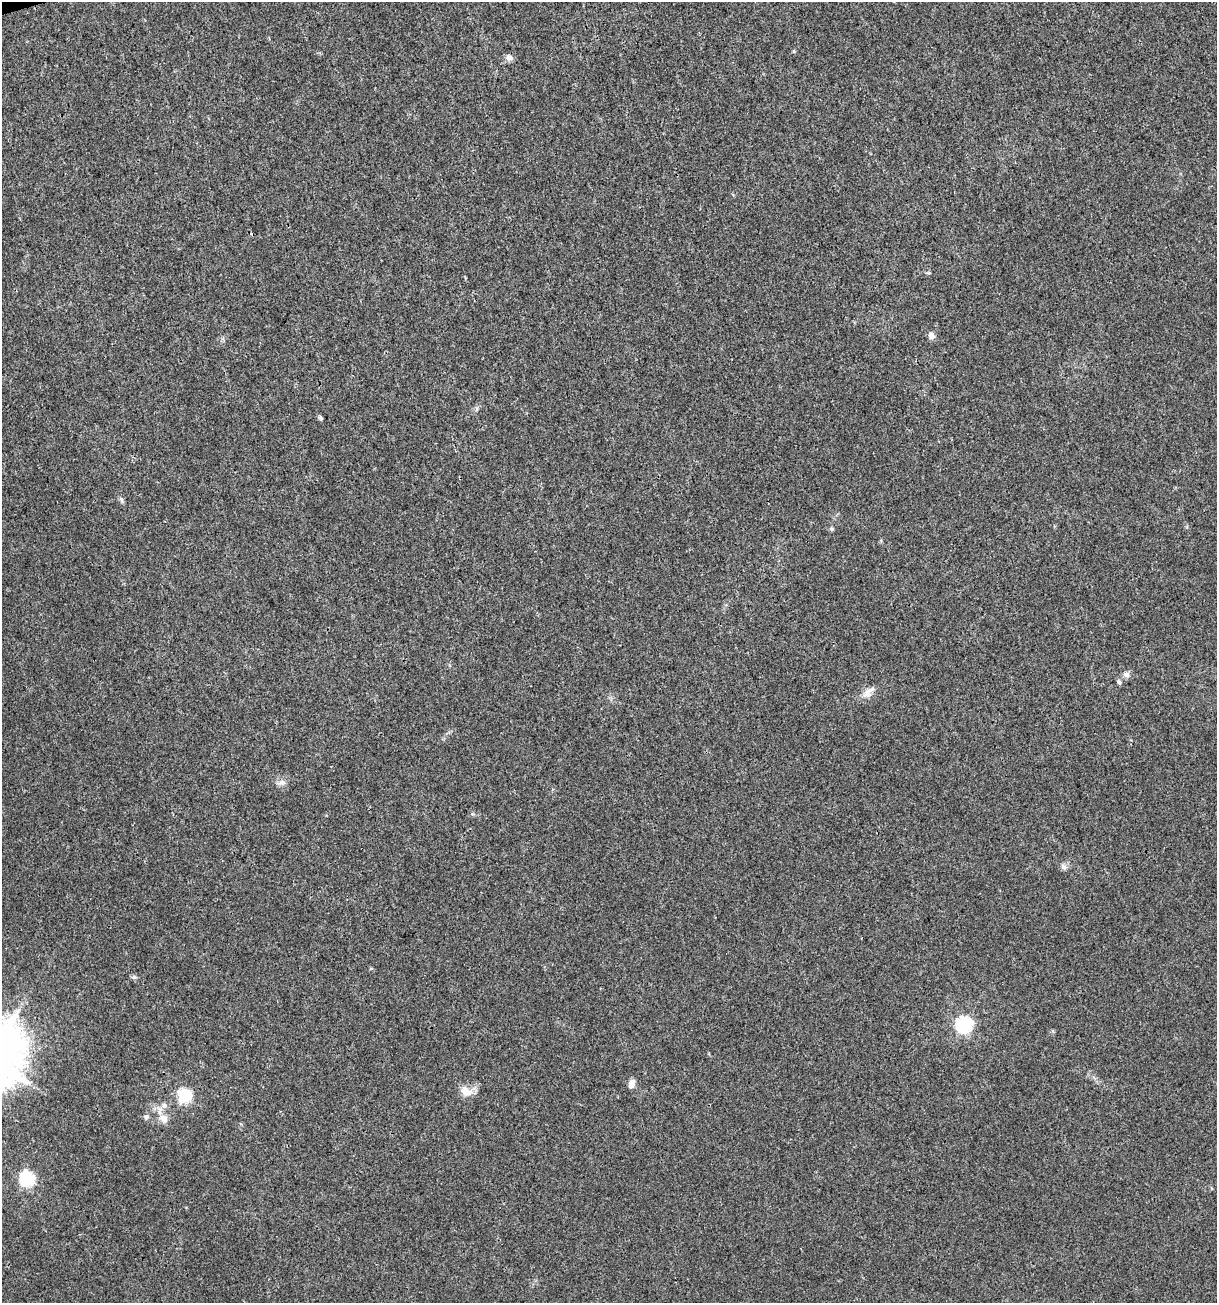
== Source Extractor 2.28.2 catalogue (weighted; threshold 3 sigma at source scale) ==
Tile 11 of 4 x 4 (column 3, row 3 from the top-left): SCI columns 2532-3746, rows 1302-2602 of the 5012 x 5207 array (HDU 1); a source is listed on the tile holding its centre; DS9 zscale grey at full resolution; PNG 1219 x 1305 px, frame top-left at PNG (2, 2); no overlay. Shown black and unused: <1% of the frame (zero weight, under 3 of 4 exposures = <1% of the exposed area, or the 3 px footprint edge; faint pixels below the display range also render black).
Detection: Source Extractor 2.28.2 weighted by HDU 2 'WHT'; one run over the whole footprint, this tile lists its part. Background 0.00294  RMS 0.0027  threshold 0.0121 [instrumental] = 3 sigma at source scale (4.5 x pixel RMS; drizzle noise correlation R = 1.50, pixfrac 1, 0.0396/0.0396 arcsec/px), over >= 5 px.
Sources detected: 19; all 19 listed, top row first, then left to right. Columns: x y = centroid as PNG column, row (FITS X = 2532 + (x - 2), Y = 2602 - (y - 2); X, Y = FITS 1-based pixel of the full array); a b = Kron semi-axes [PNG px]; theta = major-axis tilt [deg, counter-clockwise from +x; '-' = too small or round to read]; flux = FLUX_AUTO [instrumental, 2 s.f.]
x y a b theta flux
509 57 9 8 - 1.2
465 278 4 3 - 0.24
931 335 8 7 - 1.3
321 418 7 4 -62 0.46
832 529 5 5 - 0.46
1126 674 8 8 - 1.1
1119 682 7 5 -70 0.61
868 692 20 8 42 2.2
282 782 8 6 -44 0.93
1063 867 8 7 - 0.96
134 977 7 5 -20 0.56
964 1024 7 6 - 73
631 1084 9 6 68 1.9
466 1092 17 11 -20 2.8
184 1095 6 6 - 43
164 1105 8 6 -89 0.91
146 1117 8 6 52 0.65
164 1119 15 10 -43 2.4
27 1179 6 6 - 54